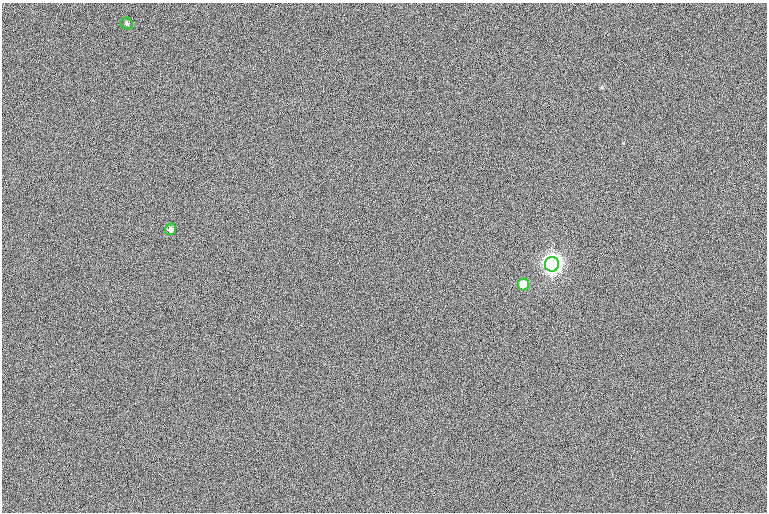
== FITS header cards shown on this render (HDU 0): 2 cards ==
NAXIS1  =                  765
NAXIS2  =                  510

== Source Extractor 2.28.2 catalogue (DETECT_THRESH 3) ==
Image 765 x 510 px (HDU 0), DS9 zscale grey, 1 PNG px = 1 image px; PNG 769 x 514 px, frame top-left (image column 1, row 510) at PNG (2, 3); each listed source drawn as its Kron ellipse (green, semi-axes under 4 px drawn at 4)
Background 3.18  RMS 12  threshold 35.2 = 3 sigma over >= 5 px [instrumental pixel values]
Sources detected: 4; all 4 listed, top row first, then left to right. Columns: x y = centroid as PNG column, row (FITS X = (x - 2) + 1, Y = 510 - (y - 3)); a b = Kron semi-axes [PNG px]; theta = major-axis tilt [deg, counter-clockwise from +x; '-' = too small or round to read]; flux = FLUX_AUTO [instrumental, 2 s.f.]
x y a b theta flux
127 24 6 5 - 1500
171 229 6 5 - 2800
552 264 7 7 - 560000
523 285 6 5 - 25000